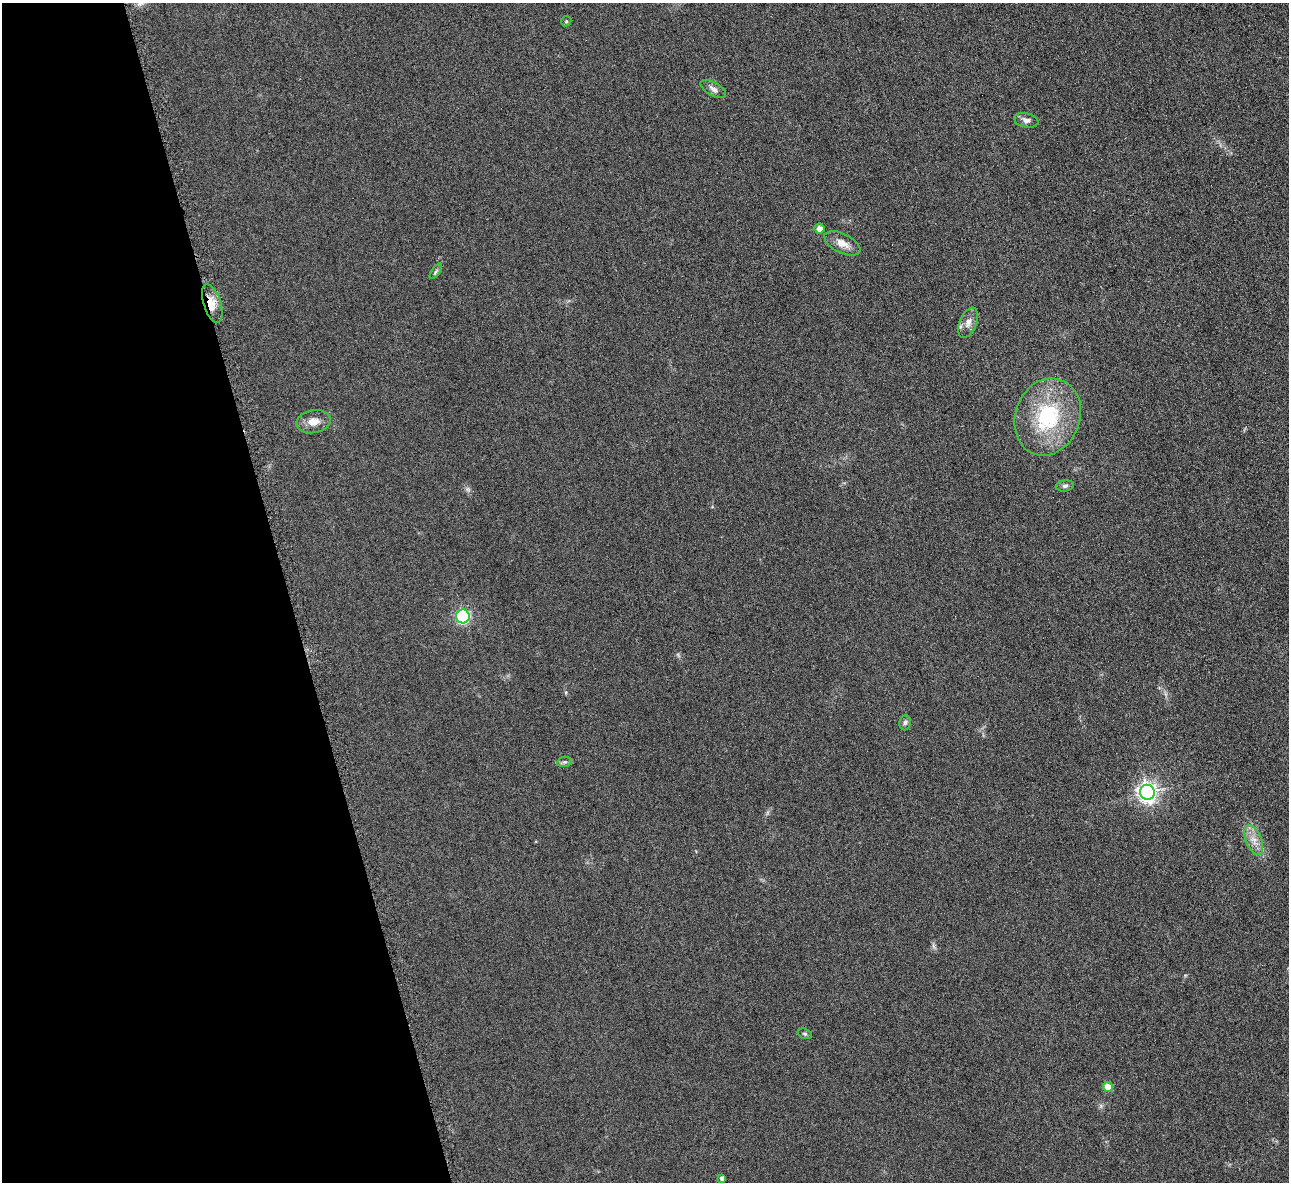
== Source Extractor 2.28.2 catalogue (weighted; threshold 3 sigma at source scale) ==
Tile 5 of 4 x 4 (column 1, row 2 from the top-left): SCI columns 6-1292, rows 2518-3697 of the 5171 x 5154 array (HDU 1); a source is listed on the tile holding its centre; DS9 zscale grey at full resolution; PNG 1291 x 1184 px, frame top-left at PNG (2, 3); each listed source drawn as its Kron ellipse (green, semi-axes under 4 px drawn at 4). Shown black and unused: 22% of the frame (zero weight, under 3 of 6 exposures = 2% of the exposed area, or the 3 px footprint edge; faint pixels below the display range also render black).
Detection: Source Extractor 2.28.2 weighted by HDU 2 'WHT'; one run over the whole footprint, this tile lists its part. Background 0.121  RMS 0.011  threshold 0.043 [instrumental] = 3 sigma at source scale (4.09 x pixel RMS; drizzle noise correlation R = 1.36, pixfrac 0.8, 0.05/0.05 arcsec/px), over >= 5 px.
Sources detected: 19; all 19 listed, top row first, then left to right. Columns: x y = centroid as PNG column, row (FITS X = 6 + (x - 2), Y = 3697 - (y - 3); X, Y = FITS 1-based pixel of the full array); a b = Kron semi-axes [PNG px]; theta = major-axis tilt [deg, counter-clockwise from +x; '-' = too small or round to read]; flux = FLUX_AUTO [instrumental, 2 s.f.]
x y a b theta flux
566 21 5 4 - 1.2
713 89 14 6 -30 4.3
1026 120 12 7 -12 4.8
819 229 5 5 - 7.1
842 243 19 9 -26 9.3
436 271 9 4 55 1.7
212 303 20 8 -72 12
968 323 16 8 68 6.9
1048 417 39 32 69 83
313 422 17 11 11 10
1065 486 9 5 8 2.5
463 616 7 6 - 91
905 723 8 6 84 2.5
564 762 7 5 10 2
1147 792 7 7 - 500
1254 840 16 7 -67 9.1
805 1034 7 5 -18 1.5
1108 1087 5 5 - 16
722 1178 4 4 - 2.7
Overlapping masked pixels (flux is a lower limit): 1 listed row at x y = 212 303